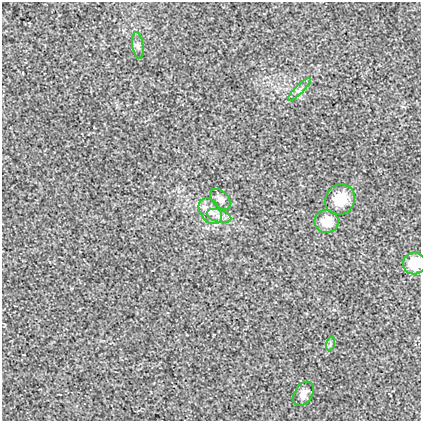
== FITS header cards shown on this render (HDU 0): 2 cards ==
NAXIS1  =                  419
NAXIS2  =                  419

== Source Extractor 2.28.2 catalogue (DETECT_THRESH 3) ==
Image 419 x 419 px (HDU 0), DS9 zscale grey, 1 PNG px = 1 image px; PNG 423 x 423 px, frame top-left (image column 1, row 419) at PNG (2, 2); each listed source drawn as its Kron ellipse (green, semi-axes under 4 px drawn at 4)
Background 0.00244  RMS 0.018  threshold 0.054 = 3 sigma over >= 5 px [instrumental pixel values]
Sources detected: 10; all 10 listed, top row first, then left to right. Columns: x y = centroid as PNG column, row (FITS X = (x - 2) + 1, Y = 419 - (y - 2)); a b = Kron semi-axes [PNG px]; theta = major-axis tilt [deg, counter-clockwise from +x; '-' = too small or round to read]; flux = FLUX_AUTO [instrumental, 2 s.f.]
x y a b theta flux
138 45 13 5 -82 5
299 89 15 4 45 3.8
221 199 12 7 -45 6.1
340 200 16 14 49 27
210 211 14 10 -54 11
219 216 13 6 -18 7.5
327 221 12 11 - 21
414 263 11 11 - 29
330 344 7 4 71 2.3
303 394 13 9 58 7.4
At the frame edge (FLAGS 8, measured only in part): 1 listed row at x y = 414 263